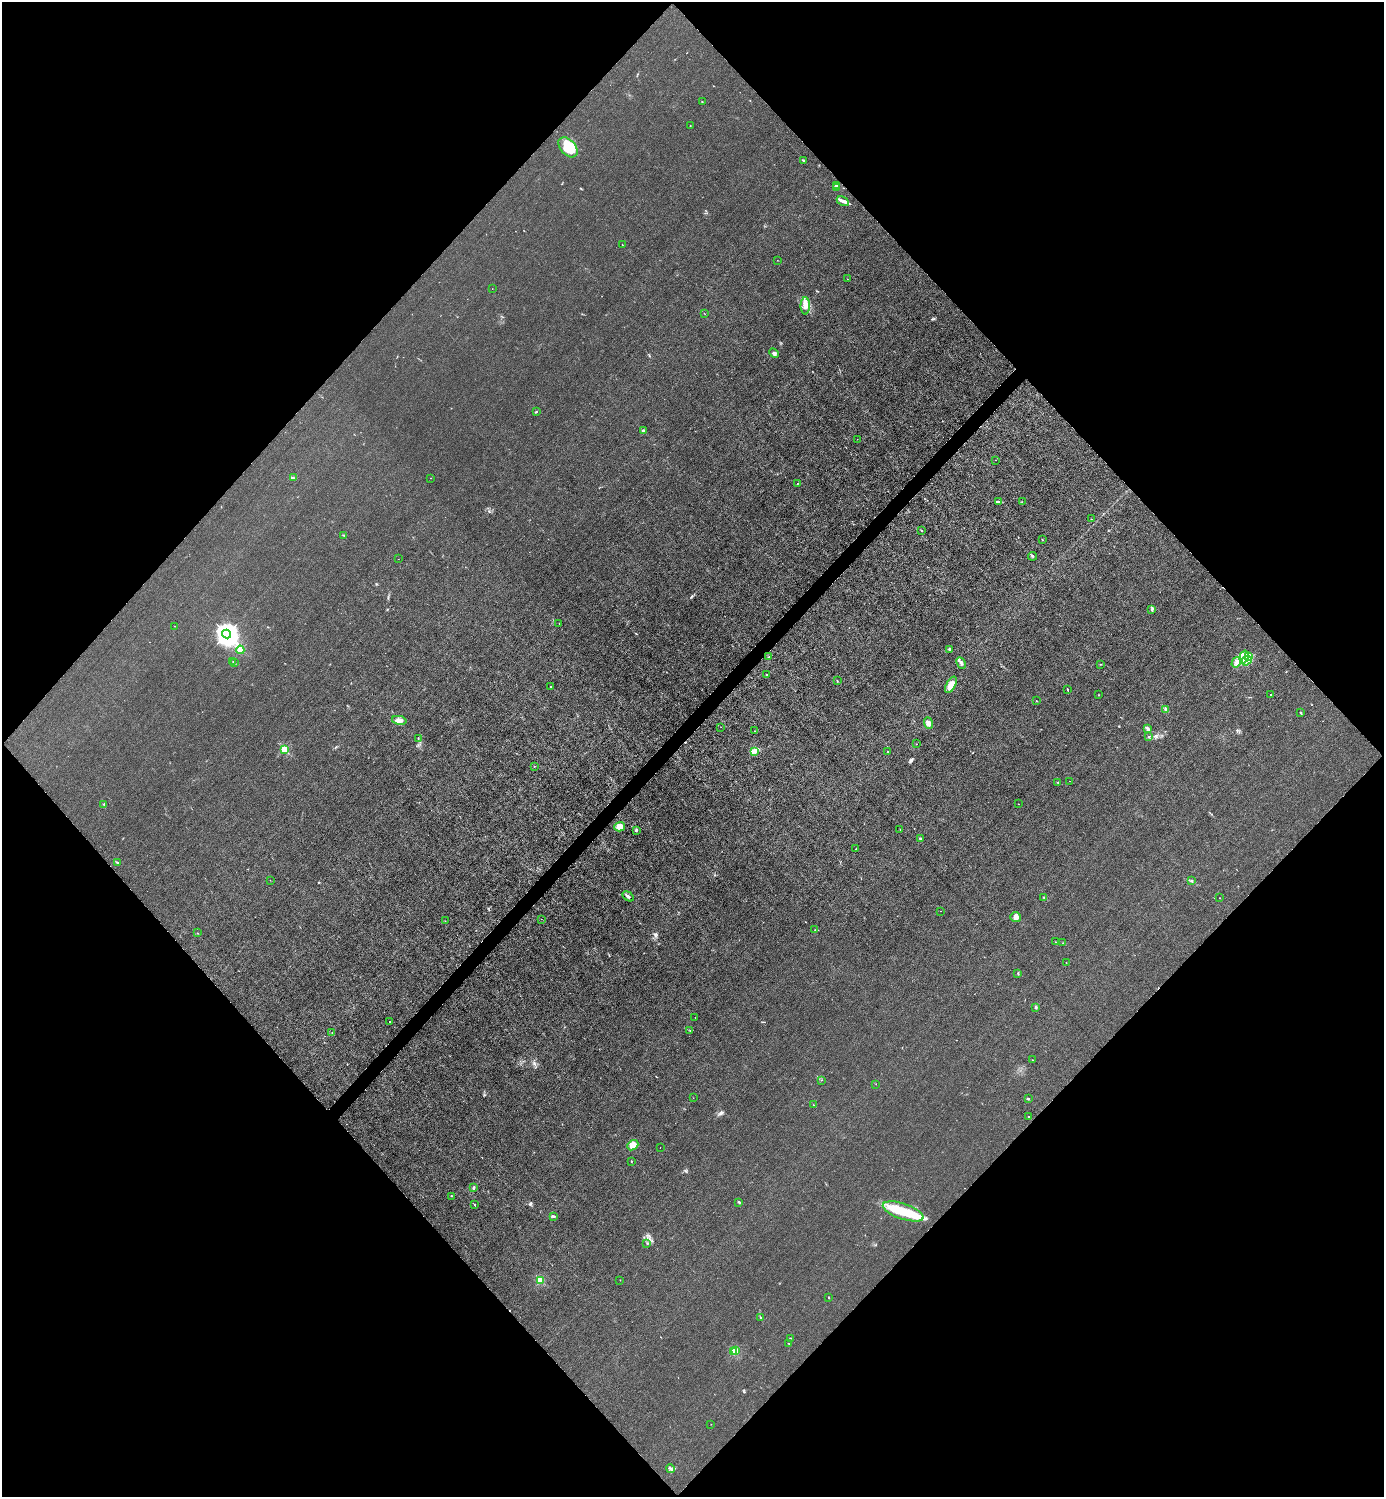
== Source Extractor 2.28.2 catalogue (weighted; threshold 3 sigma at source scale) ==
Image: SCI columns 301-5827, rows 3-5982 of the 5985 x 5985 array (HDU 1 of 3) = the unmasked area's bounding box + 8 px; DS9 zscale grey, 4 x 4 block average (1 PNG px = mean of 4 x 4 image px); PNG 1386 x 1499 px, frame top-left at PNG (2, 2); each listed source drawn as its Kron ellipse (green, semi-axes under 4 px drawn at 4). Shown black and unused: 51% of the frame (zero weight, under 3 of 4 exposures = <1% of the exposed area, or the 3 px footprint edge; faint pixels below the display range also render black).
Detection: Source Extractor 2.28.2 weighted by HDU 2 'WHT'. Background 0.0221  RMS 0.0062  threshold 0.0279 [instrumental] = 3 sigma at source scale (4.5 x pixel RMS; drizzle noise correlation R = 1.50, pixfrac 1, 0.05/0.05 arcsec/px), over >= 5 px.
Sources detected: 143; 2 inside a brighter object's white glare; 4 cosmic-ray / hot-pixel residue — neither listed nor drawn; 1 coinciding with a brighter row at this scale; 13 inside a brighter listed object's ellipse — not listed separately; the other 123 listed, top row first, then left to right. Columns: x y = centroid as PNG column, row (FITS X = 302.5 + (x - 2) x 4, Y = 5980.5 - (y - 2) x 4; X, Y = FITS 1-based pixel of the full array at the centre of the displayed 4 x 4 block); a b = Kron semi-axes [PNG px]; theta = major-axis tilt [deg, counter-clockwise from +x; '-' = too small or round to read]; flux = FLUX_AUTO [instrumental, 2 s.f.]
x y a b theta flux
702 101 2 2 - 1.7
690 125 2 2 - 1.2
568 147 12 7 -47 120
803 160 3 2 - 2.7
836 185 3 2 - 4.6
837 188 2 2 - 2.2
843 201 7 3 -29 12
622 245 2 2 - 0.91
777 260 2 2 - 0.71
847 279 2 2 - 0.87
492 289 2 2 - 0.67
805 306 8 5 -90 19
704 313 2 2 - 0.87
774 353 5 3 - 8.3
536 412 3 2 - 2.8
643 431 4 2 - 7.7
857 439 2 2 - 1.4
996 460 2 2 - 1.4
293 478 3 2 - 4.9
430 478 2 2 - 0.63
797 483 2 2 - 1.8
999 501 3 2 - 4
1022 502 2 2 - 1.1
1091 519 2 2 - 0.93
921 531 2 2 - 2.2
344 535 2 2 - 1.8
1043 540 2 2 - 0.94
1033 556 4 2 - 3.3
398 559 2 2 - 0.64
1151 609 2 2 - 3.2
559 623 2 2 - 1
175 626 2 2 - 0.98
227 634 4 4 - 3600
950 649 4 3 - 5.7
240 650 4 3 - 23
1248 656 4 3 - 9.7
768 657 3 2 - 1.6
1244 657 6 3 73 20
1247 661 6 3 36 13
233 662 2 2 - 1.1
1236 662 5 3 - 13
235 663 2 2 - 0.76
961 663 6 2 -64 11
1101 664 2 2 - 1.4
767 675 2 2 - 3.2
837 681 3 2 - 1.6
951 685 9 4 61 42
551 687 2 2 - 4.8
1068 690 3 2 - 2.5
1099 695 2 2 - 1.2
1271 695 2 2 - 3.4
1036 701 2 2 - 1.1
1166 709 3 2 - 6.6
1300 712 3 2 - 2.5
399 720 7 4 -11 19
929 723 6 4 -72 20
721 727 2 2 - 0.57
1147 729 4 2 - 7.6
754 731 2 2 - 1
1148 736 2 2 - 1.6
418 738 2 2 - 1.4
916 744 2 2 - 0.8
285 749 2 2 - 200
754 751 4 3 - 17
888 751 2 2 - 2.5
534 766 2 2 - 1.8
1069 781 2 2 - 0.62
1058 782 3 2 - 2.2
104 804 2 2 - 5.6
1018 804 2 2 - 1.4
620 827 5 4 - 31
900 829 2 2 - 1.1
636 830 3 2 - 5.3
921 839 2 2 - 2.2
856 849 2 2 - 1.5
118 863 2 2 - 3.8
270 880 2 2 - 0.64
1192 881 2 2 - 7.3
628 896 6 2 -32 7.5
1043 897 2 2 - 1.6
1219 898 2 2 - 0.89
941 911 2 2 - 1.4
1016 917 5 5 - 17
541 919 2 2 - 1.2
445 921 2 2 - 1.3
815 930 2 2 - 1.3
197 933 2 2 - 1.8
1055 942 2 2 - 1.6
1063 943 3 2 - 2
1066 963 2 2 - 1.3
1017 973 2 2 - 1.3
1036 1007 3 2 - 5.2
695 1017 2 2 - 0.52
389 1021 2 2 - 2.2
690 1030 2 2 - 1.2
332 1032 2 2 - 0.85
1032 1060 2 2 - 3.6
821 1080 2 2 - 1.2
876 1084 2 2 - 0.95
693 1098 2 2 - 0.6
1028 1099 2 2 - 4.3
813 1105 2 2 - 0.73
1028 1117 2 2 - 1.8
633 1145 6 4 38 30
660 1147 2 2 - 0.74
631 1161 2 2 - 2.3
473 1188 3 2 - 5.5
452 1196 2 2 - 1.4
739 1202 3 2 - 10
475 1205 2 2 - 2.4
903 1211 21 8 -18 100
554 1216 3 2 - 4.6
647 1244 2 2 - 1.2
541 1280 2 2 - 190
620 1280 2 2 - 1.6
829 1297 3 2 - 2.1
761 1317 4 2 - 2.5
790 1338 2 2 - 1.9
788 1343 3 2 - 1.2
735 1350 2 2 - 84
734 1352 2 2 - 110
711 1424 2 2 - 0.62
671 1469 4 2 - 5.7
Diffuse or blended objects may show on this block-average render without a row.